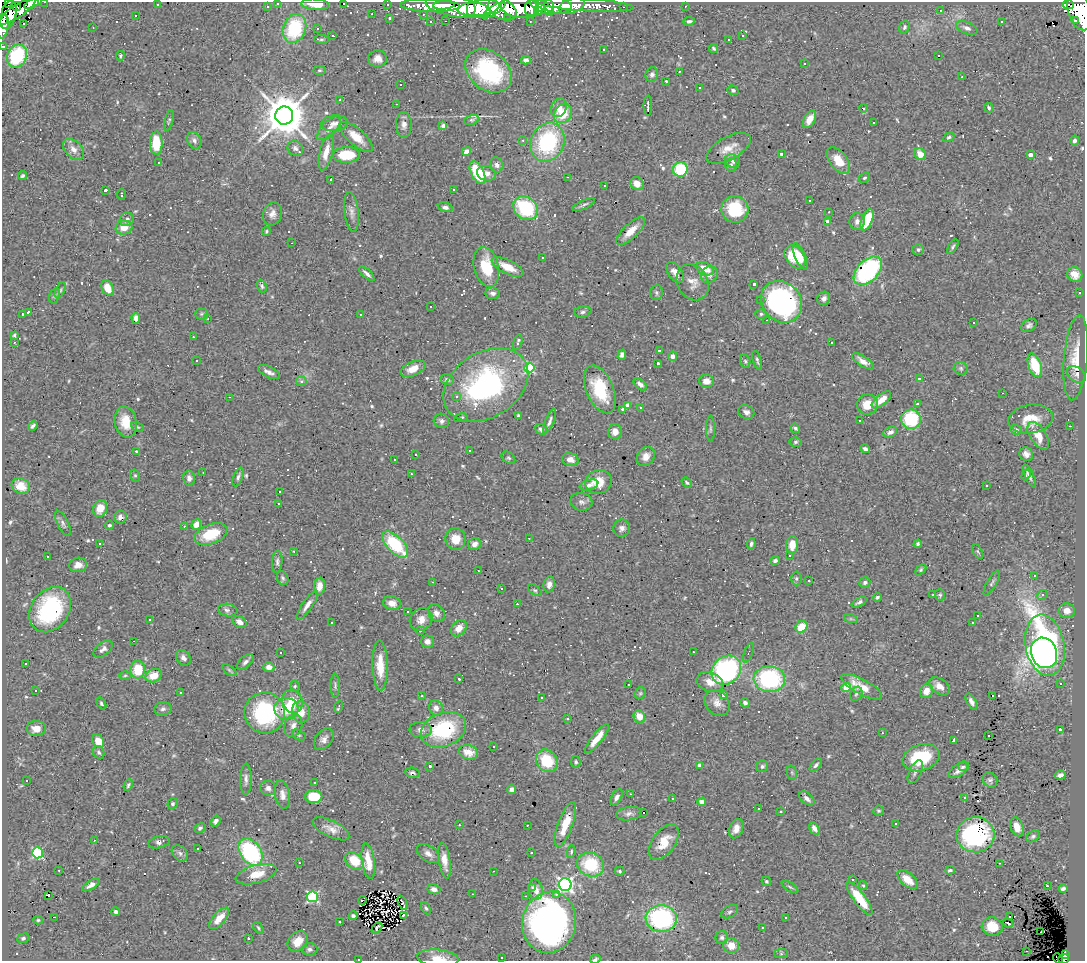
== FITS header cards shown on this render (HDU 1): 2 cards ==
NAXIS1  =                 1083
NAXIS2  =                  959

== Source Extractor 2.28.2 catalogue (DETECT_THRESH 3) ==
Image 1083 x 959 px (HDU 1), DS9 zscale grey, 1 PNG px = 1 image px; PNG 1087 x 963 px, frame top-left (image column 1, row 959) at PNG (2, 2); each listed source drawn as its Kron ellipse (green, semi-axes under 4 px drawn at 4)
Background 1.25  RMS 0.066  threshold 0.197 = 3 sigma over >= 5 px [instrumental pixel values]
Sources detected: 710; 1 with non-positive FLUX_AUTO (blend fragments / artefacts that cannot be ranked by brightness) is neither listed nor drawn; of the other 709, the 500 brightest by FLUX_AUTO listed and drawn (209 fainter detections omitted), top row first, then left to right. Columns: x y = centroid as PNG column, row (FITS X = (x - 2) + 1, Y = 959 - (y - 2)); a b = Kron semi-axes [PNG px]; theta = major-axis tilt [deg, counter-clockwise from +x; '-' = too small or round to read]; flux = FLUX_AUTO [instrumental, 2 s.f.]
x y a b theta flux
9 2 3 2 - 25
45 2 3 2 - 16
278 3 3 3 - 21
343 3 3 3 - 100
32 4 8 3 29 200
315 4 14 5 -4 70
388 4 3 3 - 36
157 5 3 3 - 94
444 5 11 3 5 510
586 5 48 6 -3 590
1068 5 5 4 - 390
16 6 5 3 - 85
267 6 3 3 - 18
430 6 30 6 -2 1200
558 6 14 7 -4 690
572 6 13 7 18 560
685 6 3 2 - 6.6
519 7 18 10 -5 1500
542 7 13 5 -27 810
549 7 9 4 -86 730
623 7 3 2 - 12
458 8 33 9 -8 2700
471 8 7 3 86 480
479 8 21 7 7 2600
502 9 15 9 -27 2400
532 9 9 7 89 840
494 10 13 4 33 720
941 10 3 2 - 36
17 11 22 6 34 1100
538 11 4 4 - 300
1080 12 19 11 -71 2100
372 14 3 3 - 7.2
423 14 3 2 - 9.7
8 15 14 7 75 1300
136 15 3 3 - 11
389 18 3 3 - 7.6
508 18 3 3 - 14
3 20 5 3 - 210
1076 20 3 3 - 64
446 21 3 2 - 6.8
530 21 3 2 - 8.1
689 21 5 3 - 8.7
431 22 3 3 - 18
1001 22 3 2 - 9.6
24 23 3 3 - 56
3 27 12 5 80 390
93 27 3 2 - 7.4
904 27 6 5 - 10
294 28 15 11 69 310
317 28 3 3 - 11
967 28 11 6 -22 17
743 35 3 3 - 7
332 36 3 3 - 6.6
321 39 7 4 1 7.5
729 39 3 3 - 100
3 46 3 3 - 23
714 48 5 4 - 6.3
604 50 3 3 - 12
17 56 12 9 63 290
120 56 5 4 - 7
939 56 3 3 - 24
378 59 9 8 - 30
526 60 5 4 - 17
804 63 3 3 - 7.5
319 70 6 4 2 6.5
488 71 25 19 -38 430
679 71 3 3 - 20
652 74 7 6 - 12
962 77 3 2 - 20
666 81 3 3 - 6.7
401 85 3 3 - 11
699 88 3 3 - 13
733 90 5 4 - 8.6
340 100 3 2 - 11
396 104 3 2 - 6.5
648 106 10 2 90 15
559 108 10 7 64 37
863 108 4 4 - 10
989 108 5 4 - 9.9
563 114 10 8 53 110
284 116 9 9 - 19000
809 119 9 5 62 46
169 120 11 3 74 7.5
471 120 7 5 16 11
874 122 3 3 - 39
334 123 13 8 7 27
404 125 13 8 -89 26
443 125 4 3 - 11
329 128 15 7 47 30
356 137 20 8 -41 75
949 137 6 4 28 9
194 140 9 7 -58 16
523 140 4 3 - 7.9
1075 140 5 4 - 13
547 142 20 16 66 440
156 143 11 6 -90 130
295 148 8 7 - 15
729 148 24 11 28 55
73 149 12 8 -47 31
466 151 5 4 - 36
326 152 18 6 76 54
781 154 3 3 - 13
920 154 6 5 - 50
347 155 13 8 2 170
1030 155 4 3 - 27
733 161 7 6 - 17
838 161 15 9 -51 84
159 162 3 3 - 6.8
497 165 8 6 -67 18
731 165 6 6 - 11
680 169 7 7 - 220
477 173 12 6 -64 210
487 173 9 7 -16 31
22 176 4 3 - 7.3
567 177 3 2 - 11
864 178 5 4 - 7.3
330 180 3 3 - 43
637 184 7 6 - 38
605 186 3 3 - 9
453 189 3 3 - 9.9
105 190 3 3 - 39
122 194 6 2 -87 8.1
810 201 3 2 - 6.6
584 205 12 3 24 11
445 207 7 4 -13 14
525 208 13 11 -41 310
735 209 13 13 - 210
351 212 20 7 -83 28
829 212 3 2 - 12
272 214 12 9 72 28
127 219 7 6 - 15
867 220 11 5 67 150
827 222 4 4 - 38
857 222 8 8 - 23
124 227 8 7 - 50
266 231 4 4 - 6.8
631 231 18 7 44 61
292 243 3 2 - 6.6
953 247 8 4 59 8.5
918 249 6 5 - 11
795 257 13 8 -51 130
800 257 14 5 -65 43
542 258 3 3 - 340
486 267 20 12 -76 160
508 267 17 7 -26 77
705 269 9 6 -28 73
868 271 17 10 46 340
675 272 12 6 -54 31
367 274 10 3 -43 17
1075 274 8 7 - 39
709 275 9 7 51 22
693 282 19 15 -62 51
754 284 3 3 - 12
262 286 7 5 -70 8.8
107 288 8 5 -66 69
60 290 8 4 65 8.5
656 292 7 6 - 11
493 293 7 5 -5 16
1079 293 3 2 - 35
54 296 8 5 72 9.1
824 298 7 6 - 19
761 300 3 2 - 20
781 302 22 19 -48 810
431 307 3 3 - 17
28 312 4 3 - 10
583 312 8 5 8 12
23 314 3 3 - 9.5
201 314 6 5 - 8.1
361 314 3 2 - 39
761 314 5 5 - 8.2
136 318 5 4 - 21
208 319 3 3 - 22
767 320 3 2 - 48
974 323 3 3 - 19
1029 325 8 5 32 12
14 335 4 3 - 6.9
193 337 3 3 - 7
14 342 3 3 - 53
518 343 8 4 73 15
831 343 3 3 - 100
659 350 3 3 - 6.5
622 355 5 4 - 14
672 356 5 4 - 17
1076 358 43 12 85 100
757 360 10 3 -73 9.1
196 361 3 3 - 37
745 361 7 5 -74 8.6
863 361 12 5 -34 29
658 363 3 3 - 13
1035 365 12 6 -71 170
529 368 5 5 - 310
961 368 7 6 - 10
413 369 13 7 24 45
269 372 12 5 -26 21
1076 374 10 7 -34 11
447 379 6 5 - 12
919 379 3 3 - 14
301 381 5 5 - 14
706 381 7 6 - 31
640 384 7 4 -41 20
486 385 46 32 32 850
600 389 25 13 -67 200
1003 393 3 2 - 130
457 396 4 4 - 11
229 397 3 2 - 23
881 400 12 5 40 53
917 404 3 3 - 140
628 405 4 4 - 58
867 405 10 10 - 74
641 407 3 3 - 18
623 409 3 3 - 520
746 412 8 6 -27 18
519 416 4 3 - 11
461 418 7 4 10 9.2
911 419 10 9 - 270
1031 419 22 14 9 88
441 421 8 7 - 14
550 421 13 4 68 15
860 421 3 3 - 35
126 422 16 11 -79 85
33 426 5 3 - 11
1070 426 2 2 - 15
137 427 7 4 -25 6.4
795 428 5 3 - 9.4
710 429 13 4 -90 11
541 430 6 5 - 16
1016 430 6 4 -23 10
615 432 8 7 - 33
890 432 7 5 26 16
1038 436 15 8 -57 69
795 442 6 4 4 7.9
865 449 5 3 - 11
469 450 3 3 - 7.4
136 451 3 3 - 70
1026 454 7 6 - 23
415 455 3 3 - 17
646 456 10 8 53 33
508 458 7 5 -39 8.1
394 459 3 3 - 58
570 460 8 6 -14 32
203 472 2 2 - 7.5
411 474 3 2 - 6.3
1026 475 6 3 71 7.8
135 476 6 5 - 8.2
1029 476 12 3 -65 16
238 477 10 4 69 13
189 478 7 5 -80 20
599 482 13 11 16 74
687 482 6 4 -40 7.1
589 485 9 5 16 20
21 486 9 7 -24 45
986 486 3 3 - 440
279 492 3 3 - 620
581 502 11 8 -14 19
279 503 3 3 - 19
100 508 8 7 - 64
120 517 6 6 - 23
63 523 13 5 -65 15
196 524 5 4 - 47
109 525 5 4 - 7.2
184 526 3 2 - 11
622 528 9 8 - 20
211 534 17 10 22 140
529 538 3 2 - 12
456 539 11 10 - 69
100 543 3 3 - 10
395 544 16 8 -45 290
474 544 6 6 - 27
751 544 5 4 - 9.1
918 544 4 3 - 6.8
792 545 9 6 85 64
294 551 3 3 - 7.4
978 551 8 4 -59 7.2
789 556 3 2 - 6.4
48 557 3 3 - 13
775 561 5 4 - 11
277 562 11 5 87 15
78 565 9 7 10 36
921 570 7 4 46 7.7
478 571 3 2 - 15
1034 576 3 3 - 78
283 578 7 5 -67 9.4
796 579 7 5 -90 8.3
809 581 3 3 - 48
433 582 3 2 - 40
865 582 6 5 - 11
992 583 14 4 60 13
549 584 8 5 81 24
319 586 8 5 84 42
501 589 3 3 - 95
535 590 8 4 -36 7.5
933 595 3 2 - 9.7
940 595 5 5 - 8.1
1042 595 5 4 - 12
877 597 4 3 - 7.2
859 602 8 4 27 14
392 603 9 6 -13 38
517 604 3 2 - 18
307 605 17 5 56 26
50 610 24 19 54 510
228 610 10 6 -8 21
1067 611 8 7 - 32
408 612 3 3 - 9.1
436 613 9 7 -50 22
978 615 3 3 - 33
851 619 7 4 -18 7.8
150 620 3 3 - 8.3
421 620 12 10 43 37
240 622 7 5 -31 26
332 623 3 3 - 12
972 623 3 3 - 37
801 627 6 5 - 90
459 628 9 7 51 45
420 631 3 3 - 66
134 641 3 2 - 8.5
427 641 6 6 - 23
1045 645 31 19 -79 2200
103 649 11 6 39 17
280 652 3 3 - 28
693 652 3 2 - 12
748 653 10 4 70 8.7
1044 653 15 13 -71 1800
183 658 8 6 -52 19
245 662 10 5 40 16
26 663 3 3 - 50
380 666 25 7 -89 88
269 667 5 4 - 38
138 670 9 7 88 120
229 670 8 4 -36 6.9
726 670 16 13 43 640
125 675 6 4 2 6.6
154 676 8 6 20 66
459 679 3 3 - 7.5
769 679 16 13 -4 510
710 682 14 9 -22 52
1061 683 3 3 - 41
629 684 3 3 - 15
295 686 5 4 - 6.8
335 686 12 4 -90 11
939 686 11 7 -36 34
861 687 23 7 -28 87
846 688 5 4 - 78
35 691 3 3 - 70
926 691 7 6 - 43
180 693 3 3 - 8.6
640 693 6 5 - 7.8
856 694 7 5 60 10
723 695 4 3 - 11
422 696 3 3 - 59
992 696 3 3 - 61
542 698 3 3 - 11
292 701 12 10 -70 77
971 702 9 4 -61 21
101 703 6 4 -60 7.1
717 703 14 11 -48 36
745 703 5 4 - 14
339 707 6 3 70 11
436 708 7 7 - 24
163 709 9 6 9 14
286 709 12 10 -6 120
301 712 10 9 - 52
265 713 20 20 - 470
639 717 6 5 - 56
568 719 3 3 - 52
293 726 11 8 74 28
36 729 9 7 -2 51
1060 729 3 2 - 8
420 730 11 7 -1 24
443 730 23 16 22 290
882 733 3 2 - 19
299 735 7 4 -27 7.8
988 736 3 3 - 14
597 738 18 5 51 63
324 739 12 8 48 24
954 740 4 3 - 31
98 741 7 5 -56 66
493 746 3 2 - 10
99 752 6 5 - 12
468 752 9 7 -17 36
921 758 19 13 18 240
547 761 12 10 -55 170
576 762 6 4 -80 7.7
699 765 4 4 - 37
816 765 8 4 49 10
429 766 3 3 - 20
762 766 6 5 - 11
963 766 5 5 - 10
959 770 12 5 34 24
915 772 12 6 65 15
412 773 7 5 -7 13
792 773 7 5 -78 7.6
1060 775 5 4 - 17
246 779 16 5 89 21
27 780 3 3 - 8.2
990 780 8 7 - 12
315 783 3 3 - 7.8
128 785 6 4 67 7.9
268 788 8 7 - 18
512 789 5 4 - 19
630 794 3 2 - 13
282 795 14 7 -80 27
314 797 8 6 0 120
617 797 9 5 62 18
807 798 9 5 -40 20
964 798 4 3 - 37
673 799 3 3 - 27
702 802 4 4 - 57
173 804 5 5 - 9.3
759 809 3 3 - 62
878 811 5 5 - 7
644 812 3 3 - 1500
781 812 3 3 - 22
629 814 13 6 10 20
216 821 6 4 54 13
565 824 24 7 70 99
896 824 3 3 - 91
459 825 3 2 - 8.8
527 825 3 2 - 10
1017 827 10 6 -71 52
200 828 6 4 35 11
814 828 7 4 -61 22
331 829 20 8 -26 39
736 829 10 6 68 33
975 835 19 17 4 550
1033 836 7 5 33 9
94 840 3 2 - 6.6
159 842 11 6 14 17
664 842 20 11 55 82
198 848 3 3 - 200
251 852 15 10 -55 480
571 852 6 4 81 7.4
37 853 5 5 - 490
180 853 9 7 -46 16
428 853 13 7 -35 28
531 853 3 3 - 86
354 861 10 7 -36 120
368 861 18 6 -81 82
444 861 18 6 -81 42
299 863 3 2 - 11
999 863 3 2 - 44
591 865 14 11 -23 220
59 870 3 2 - 6.8
950 870 5 3 - 7.6
493 871 3 2 - 9
620 871 5 4 - 7.6
256 874 21 9 15 76
908 879 12 6 -41 53
853 880 3 3 - 18
766 881 5 4 - 6.7
565 884 6 6 - 1400
91 885 9 4 32 31
863 885 4 3 - 7.7
1047 886 3 3 - 50
790 887 9 4 -32 8.2
532 888 4 3 - 20
434 889 7 5 -13 26
1063 889 4 3 - 11
535 890 10 7 -82 35
472 894 3 2 - 9
556 894 3 3 - 23
48 896 4 3 - 27
526 896 3 2 - 6.8
312 897 5 5 - 520
859 898 20 6 -54 160
362 900 4 2 - 6.7
403 903 7 2 -65 9
426 908 6 4 -64 7.6
116 912 4 4 - 9.9
730 912 9 5 30 11
403 915 4 3 - 9.7
353 916 4 3 - 10
1010 916 3 3 - 25
55 917 3 2 - 82
786 917 3 3 - 7
219 918 13 6 47 59
661 918 15 13 -6 610
38 920 5 4 - 6.4
340 922 3 3 - 30
549 922 31 27 79 1800
1008 923 5 3 - 19
992 927 10 9 - 86
258 928 6 4 -53 6.4
377 928 6 3 48 6.8
762 928 3 3 - 15
1041 932 3 2 - 18
722 937 6 6 - 11
23 938 6 4 21 8.6
248 938 3 3 - 9.3
298 941 11 9 44 65
731 946 8 7 - 56
309 949 8 6 4 14
1027 951 3 2 - 27
781 954 7 4 0 7.5
1066 955 4 3 - 150
501 957 3 3 - 13
438 958 21 8 -5 60
1058 958 5 2 - 27
359 959 3 2 - 61
595 959 5 3 - 9.7
1063 959 5 5 - 280
At the frame edge (FLAGS 8, measured only in part): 15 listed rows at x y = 9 2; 45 2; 278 3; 343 3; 32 4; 315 4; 1080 12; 3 20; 3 27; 3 46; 438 958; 1058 958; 359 959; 595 959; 1063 959
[209 fainter detections neither listed nor drawn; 1 non-positive-flux detection neither listed nor drawn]